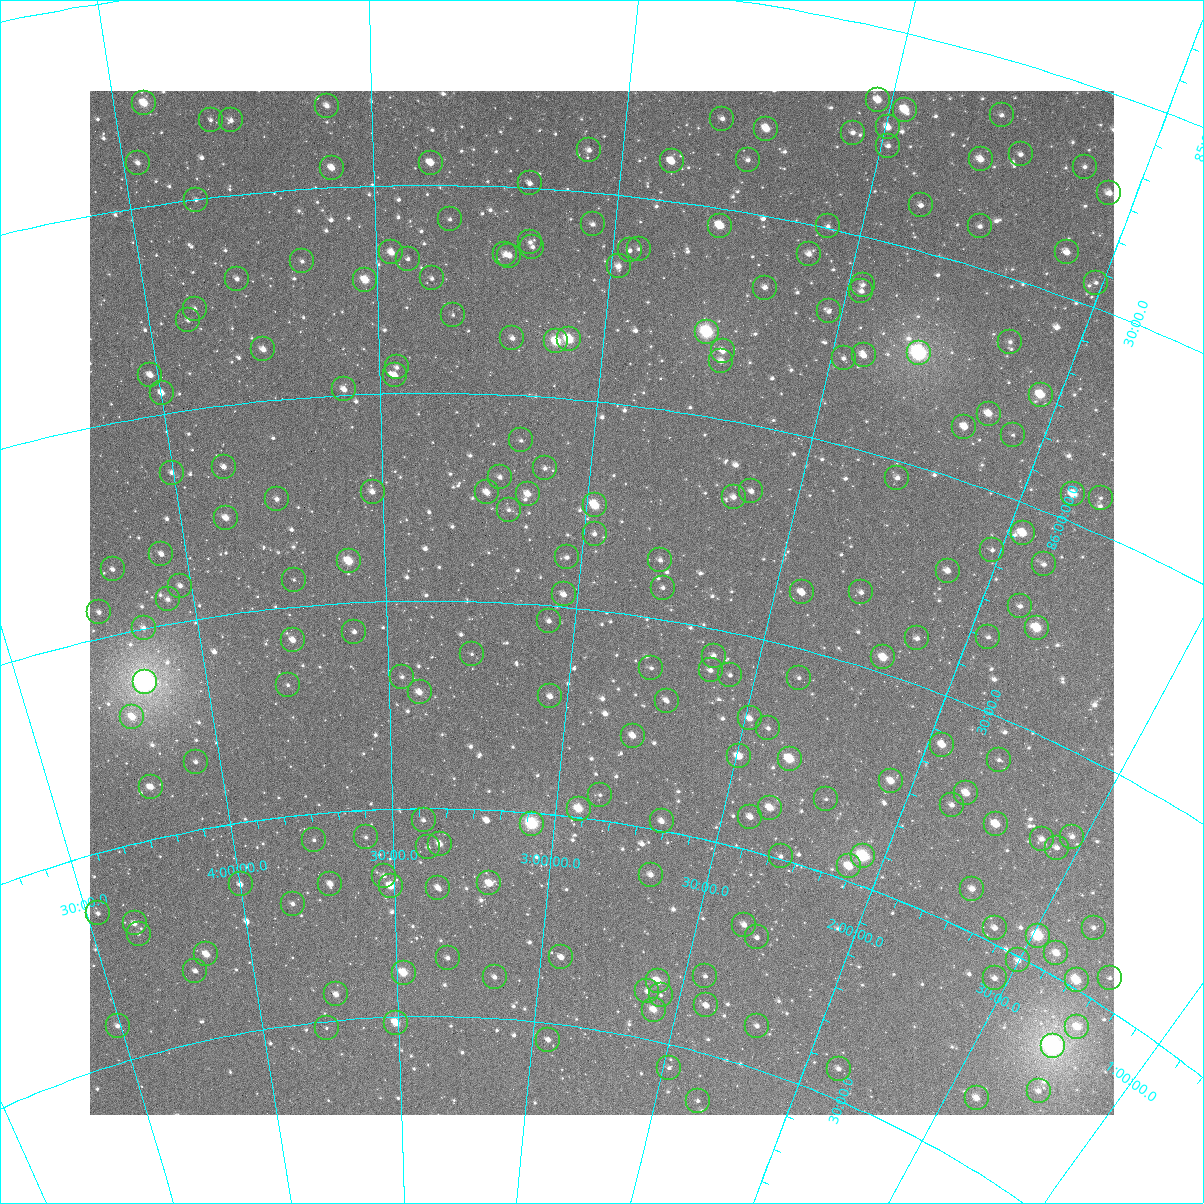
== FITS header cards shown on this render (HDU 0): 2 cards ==
NAXIS1  =                 1024
NAXIS2  =                 1024

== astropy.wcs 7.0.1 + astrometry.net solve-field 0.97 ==
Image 1024 x 1024 px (HDU 0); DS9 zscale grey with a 90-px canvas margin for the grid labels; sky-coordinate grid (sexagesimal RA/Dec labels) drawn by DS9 from the SOLVED WCS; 208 Tycho-2 reference stars matched to detected sources circled (green)
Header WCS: RA---TAN-SIP/DEC--TAN-SIP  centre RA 02:56:09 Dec +86:29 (44.04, +86.48 deg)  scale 8.66 arcsec/px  FOV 147.8' x 147.9'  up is +173 deg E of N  parity flipped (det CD > 0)
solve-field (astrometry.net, Tycho-2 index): VERIFIED the header's WCS against the Tycho-2 star catalogue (verified at 6 index scales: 11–208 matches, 0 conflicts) and refined it, rather than solving blind
Solved WCS: RA---TAN-SIP/DEC--TAN-SIP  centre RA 02:56:09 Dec +86:29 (44.04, +86.48 deg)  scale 8.66 arcsec/px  FOV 147.8' x 147.9'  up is +173 deg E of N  parity flipped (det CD > 0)
The solver's refit moves the header's centre by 0.38 arcsec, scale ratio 1.001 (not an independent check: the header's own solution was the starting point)
Tycho-2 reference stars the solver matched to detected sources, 208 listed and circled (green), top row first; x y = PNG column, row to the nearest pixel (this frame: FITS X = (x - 90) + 1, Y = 1024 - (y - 91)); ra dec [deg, ICRS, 3 dp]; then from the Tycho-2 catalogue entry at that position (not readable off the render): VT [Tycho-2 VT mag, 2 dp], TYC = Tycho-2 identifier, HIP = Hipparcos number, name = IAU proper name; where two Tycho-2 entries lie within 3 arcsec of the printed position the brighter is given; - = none
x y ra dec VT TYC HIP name
878 100 37.871 +85.172 10.19 4620-592-1 - -
144 103 59.126 +85.253 9.26 4620-994-1 18436 -
327 106 53.813 +85.303 10.73 4620-1253-1 - -
905 110 37.060 +85.180 9.53 4620-590-1 - -
1002 115 34.360 +85.132 12.36 4620-875-1 - -
722 119 42.193 +85.286 11.45 4620-344-1 - -
211 120 57.251 +85.314 12.00 4620-1129-1 - -
231 120 56.663 +85.320 10.73 4620-1161-1 - -
888 127 37.419 +85.231 10.29 4620-607-1 - -
766 129 40.874 +85.293 9.67 4620-924-1 - -
853 133 38.377 +85.262 11.69 4620-438-1 - -
888 146 37.284 +85.274 11.66 4620-635-1 - -
589 150 46.006 +85.399 11.44 4620-158-1 - -
1021 154 33.516 +85.209 11.77 4620-596-1 - -
981 159 34.584 +85.248 10.06 4620-558-1 - -
748 160 41.251 +85.375 11.91 4620-522-1 - -
672 161 43.506 +85.405 10.56 4620-726-1 - -
138 163 59.567 +85.394 10.97 4620-1195-1 - -
431 163 50.763 +85.446 10.21 4620-1033-1 - -
1085 167 31.653 +85.189 11.71 4620-234-1 - -
332 168 53.765 +85.452 10.41 4620-1225-1 - -
530 183 47.728 +85.489 12.15 4620-1015-1 - -
1109 193 30.726 +85.229 10.82 4620-589-1 - -
196 200 57.971 +85.501 12.14 4620-1105-1 - -
921 205 35.914 +85.393 11.81 4620-268-1 - -
450 219 50.161 +85.582 11.82 4620-1137-1 - -
593 224 45.696 +85.576 11.23 4620-876-1 - -
720 226 41.762 +85.542 9.69 4620-741-1 - -
828 226 38.504 +85.495 12.58 4620-516-1 - -
980 226 34.039 +85.403 11.57 4620-239-1 - -
530 242 47.624 +85.630 11.82 4620-546-1 - -
532 247 47.538 +85.641 11.60 4620-552-1 - -
639 249 44.192 +85.624 12.19 4620-319-1 - -
630 250 44.462 +85.630 11.43 4620-832-1 - -
391 252 52.008 +85.661 10.07 4620-1043-1 - -
1067 252 31.317 +85.398 10.70 4620-271-1 - -
505 254 48.384 +85.662 11.40 4620-815-1 - -
809 254 38.888 +85.570 10.77 4620-583-1 - -
509 256 48.253 +85.665 11.27 4620-794-1 - -
408 259 51.489 +85.677 12.14 4620-1077-1 - -
302 261 54.859 +85.673 11.64 4620-1019-1 - -
619 266 44.754 +85.671 10.92 4620-914-1 - -
432 278 50.721 +85.724 11.71 4620-804-1 - -
237 279 56.988 +85.700 11.11 4620-1087-1 - -
365 280 52.871 +85.725 9.43 4620-1039-1 - -
1096 283 30.179 +85.442 12.12 4620-555-1 - -
863 285 37.035 +85.613 11.94 4620-877-1 - -
765 288 40.038 +85.670 11.07 4620-684-1 - -
861 291 37.030 +85.629 11.17 4620-405-1 - -
195 309 58.458 +85.761 11.98 4620-1139-1 - -
829 311 37.894 +85.695 11.62 4620-451-1 - -
453 315 50.027 +85.811 12.44 4620-818-1 - -
188 320 58.723 +85.785 11.44 4620-1177-1 - -
707 332 41.643 +85.799 7.84 4620-850-1 12952 -
512 338 48.029 +85.863 11.29 4620-831-1 - -
569 339 46.145 +85.857 8.79 4620-758-1 - -
556 341 46.563 +85.864 8.79 4620-674-1 14428 -
1010 342 32.066 +85.646 11.88 4620-579-1 - -
263 349 56.365 +85.876 10.45 4620-1221-1 - -
723 351 41.025 +85.838 10.76 4620-884-1 - -
919 353 34.749 +85.736 7.09 4620-542-1 10800 -
864 355 36.466 +85.777 11.09 4620-503-1 - -
844 358 37.071 +85.796 11.70 4620-627-1 - -
721 361 41.018 +85.863 10.68 4620-757-1 - -
397 367 51.906 +85.938 11.53 4620-25-1 - -
150 375 60.236 +85.902 10.70 4621-1096-1 - -
395 375 51.982 +85.957 11.42 4620-37-1 - -
344 389 53.731 +85.986 10.89 4620-73-1 - -
162 393 59.951 +85.949 11.39 4620-1067-1 - -
1041 395 30.577 +85.742 9.24 4620-513-1 9504 -
989 414 31.974 +85.827 10.45 4620-410-1 - -
964 427 32.599 +85.875 10.53 4620-685-1 - -
1013 435 30.993 +85.855 12.27 4620-718-1 - -
521 440 47.555 +86.108 12.36 4620-115-1 - -
224 467 58.175 +86.147 10.97 4620-95-1 - -
545 468 46.636 +86.171 11.69 4620-49-1 - -
172 473 60.047 +86.142 11.05 4621-404-1 - -
500 477 48.233 +86.198 11.43 4620-47-1 - -
897 478 34.264 +86.040 11.18 4620-311-1 - -
751 491 39.155 +86.157 11.54 4620-786-1 - -
373 492 52.883 +86.236 10.77 4620-119-1 - -
487 492 48.690 +86.236 10.31 4620-29-1 - -
528 494 47.189 +86.235 10.23 4620-127-1 - -
1073 494 28.373 +85.936 9.88 4619-2279-1 - -
734 497 39.746 +86.180 11.11 4620-568-1 - -
1101 498 27.469 +85.918 12.21 4619-2222-1 - -
277 499 56.395 +86.238 11.30 4620-7-1 - -
595 505 44.693 +86.249 9.09 4620-935-1 - -
509 510 47.858 +86.276 11.89 4624-242-1 - -
226 518 58.345 +86.269 10.18 4624-167-1 - -
1023 533 29.497 +86.068 9.62 4619-1893-1 - -
595 534 44.598 +86.318 11.50 4624-130-1 - -
992 550 30.285 +86.133 11.53 4620-416-1 - -
161 554 60.922 +86.331 11.19 4625-65-1 - -
567 557 45.545 +86.380 11.40 4624-232-1 - -
660 560 42.014 +86.359 11.45 4624-156-1 - -
349 561 53.889 +86.400 9.06 4624-434-1 16754 -
1044 564 28.390 +86.119 11.40 4619-2003-1 - -
113 569 62.839 +86.345 11.15 4625-337-1 - -
948 571 31.545 +86.216 10.53 4620-446-1 - -
294 580 56.048 +86.435 12.40 4624-37-1 - -
180 586 60.419 +86.414 11.05 4625-47-1 - -
663 588 41.754 +86.424 12.07 4624-280-1 - -
802 592 36.501 +86.367 10.52 4624-58-1 - -
861 592 34.346 +86.329 11.52 4624-299-1 - -
564 594 45.541 +86.470 10.40 4624-373-1 - -
168 599 60.983 +86.442 11.10 4625-235-1 - -
1020 606 28.608 +86.234 11.25 4619-2268-1 - -
99 612 63.703 +86.438 11.33 4625-80-1 - -
549 621 46.022 +86.537 11.95 4624-371-1 - -
144 628 62.124 +86.499 11.51 4625-300-1 - -
1037 628 27.729 +86.266 9.12 4623-354-1 - -
354 632 53.813 +86.570 11.77 4624-27-1 - -
988 637 29.275 +86.332 11.71 4623-478-1 - -
917 638 31.790 +86.394 11.12 4624-56-1 - -
293 640 56.308 +86.579 10.36 4624-63-1 - -
472 654 49.066 +86.626 12.03 4624-507-1 - -
714 656 39.306 +86.563 11.74 4624-166-1 - -
883 657 32.798 +86.463 9.55 4624-64-1 - -
651 668 41.698 +86.619 12.17 4624-422-1 - -
711 670 39.315 +86.599 11.16 4624-150-1 - -
730 675 38.495 +86.600 11.91 4624-46-1 - -
402 677 51.928 +86.682 11.94 4624-594-1 - -
799 678 35.768 +86.568 11.75 4624-288-1 - -
145 682 62.507 +86.626 5.87 4625-120-1 19454 -
288 685 56.687 +86.686 12.63 4624-615-1 - -
420 692 51.209 +86.720 10.38 4624-581-1 - -
550 696 45.710 +86.717 11.00 4624-392-1 - -
667 701 40.822 +86.692 11.83 4624-375-1 - -
132 717 63.323 +86.702 9.66 4625-9-1 - -
750 718 37.321 +86.692 10.45 4624-148-1 - -
768 728 36.469 +86.704 11.68 4624-469-1 - -
633 736 42.032 +86.787 10.55 4624-298-1 - -
942 745 29.410 +86.613 10.10 4623-636-1 - -
739 756 37.388 +86.787 9.96 4624-453-1 - -
790 759 35.255 +86.762 9.20 4624-343-1 - -
999 760 27.063 +86.594 11.83 4623-456-1 - -
196 762 61.035 +86.838 12.26 4625-259-1 - -
891 781 30.876 +86.738 10.10 4624-277-1 - -
151 787 63.166 +86.876 10.58 4625-252-1 - -
966 793 27.745 +86.699 10.01 4623-320-1 - -
600 795 43.080 +86.939 12.72 4624-552-1 - -
826 799 33.260 +86.830 12.16 4624-38-1 - -
952 805 28.107 +86.739 11.16 4623-311-1 - -
770 808 35.518 +86.888 9.90 4624-220-1 - -
579 809 43.953 +86.979 9.24 4624-402-1 - -
750 817 36.253 +86.921 11.28 4624-332-1 - -
424 820 51.059 +87.028 11.74 4624-964-1 - -
662 821 40.129 +86.979 10.91 4624-261-1 - -
532 824 46.033 +87.026 7.89 4624-596-1 14285 -
996 824 26.075 +86.739 10.19 4623-532-1 - -
366 837 53.787 +87.065 12.32 4624-1054-1 - -
1072 837 22.973 +86.684 11.54 4623-38-1 - -
1042 839 24.059 +86.723 11.63 4623-370-1 - -
314 840 56.208 +87.063 11.93 4624-908-1 - -
440 844 50.304 +87.086 10.31 4624-937-1 - -
428 847 50.840 +87.094 11.43 4624-663-1 - -
1057 848 23.328 +86.725 11.68 4623-417-1 - -
781 856 34.441 +86.993 11.54 4624-437-1 - -
863 856 30.895 +86.932 8.15 4624-412-1 9614 -
849 866 31.347 +86.966 9.61 4624-334-1 - -
651 875 40.160 +87.110 10.75 4624-439-1 - -
384 876 53.002 +87.160 11.31 4624-942-1 - -
489 883 47.857 +87.176 10.01 4624-644-1 - -
241 884 59.950 +87.147 11.51 4624-688-1 - -
330 884 55.625 +87.172 11.02 4624-656-1 - -
391 886 52.688 +87.185 9.58 4624-972-1 - -
438 888 50.368 +87.191 11.11 4624-898-1 - -
972 889 25.821 +86.904 10.59 4623-599-1 - -
293 904 57.565 +87.210 11.43 4624-933-1 - -
98 913 66.976 +87.140 11.01 4625-418-1 - -
135 923 65.388 +87.187 11.09 4625-387-1 - -
744 925 35.214 +87.176 11.03 4624-404-1 - -
995 928 24.154 +86.965 11.18 4623-497-1 - -
1094 928 20.282 +86.850 11.48 4623-493-1 - -
139 934 65.324 +87.213 12.77 4625-557-1 - -
1038 936 22.255 +86.933 8.49 4623-801-1 6913 -
757 937 34.453 +87.197 11.95 4624-287-1 - -
1056 953 21.144 +86.949 10.33 4623-528-1 - -
206 954 62.245 +87.298 9.63 4625-364-1 19372 -
561 957 43.936 +87.339 10.58 4624-41-1 - -
448 958 49.826 +87.359 11.76 4624-775-1 - -
1018 960 22.503 +87.008 11.45 4623-521-1 - -
195 971 62.962 +87.331 11.03 4625-516-1 - -
404 973 52.148 +87.395 9.16 4624-838-1 16191 -
705 976 36.433 +87.320 11.49 4624-579-1 - -
495 977 47.321 +87.401 11.52 4624-988-1 - -
995 978 23.092 +87.073 11.28 4623-719-1 - -
1110 978 18.518 +86.934 12.29 4623-386-1 - -
1077 980 19.735 +86.980 9.41 4623-608-1 - -
658 981 38.786 +87.358 9.38 4624-89-1 - -
647 991 39.201 +87.387 11.25 4624-43-1 - -
336 994 55.811 +87.438 10.53 4624-828-1 - -
661 995 38.473 +87.389 12.22 4624-25-1 - -
706 1005 36.013 +87.387 11.32 4624-577-1 - -
654 1010 38.681 +87.427 10.00 4624-245-1 12003 -
396 1023 52.648 +87.514 9.35 4624-935-1 - -
118 1026 67.635 +87.413 10.93 4625-667-1 - -
757 1026 33.121 +87.401 11.33 4624-493-1 - -
1077 1027 18.567 +87.075 10.42 4623-597-1 - -
327 1028 56.496 +87.516 12.32 4624-1036-1 - -
548 1040 44.105 +87.540 11.50 4624-873-1 - -
1053 1046 19.055 +87.145 6.31 4623-907-1 5928 -
669 1068 37.134 +87.555 12.15 4624-159-1 - -
839 1069 28.257 +87.429 11.21 4623-131-1 - -
1039 1091 18.506 +87.255 11.73 4623-562-1 - -
977 1098 21.034 +87.346 10.32 4623-727-1 - -
698 1101 35.083 +87.614 12.19 4624-165-1 - -